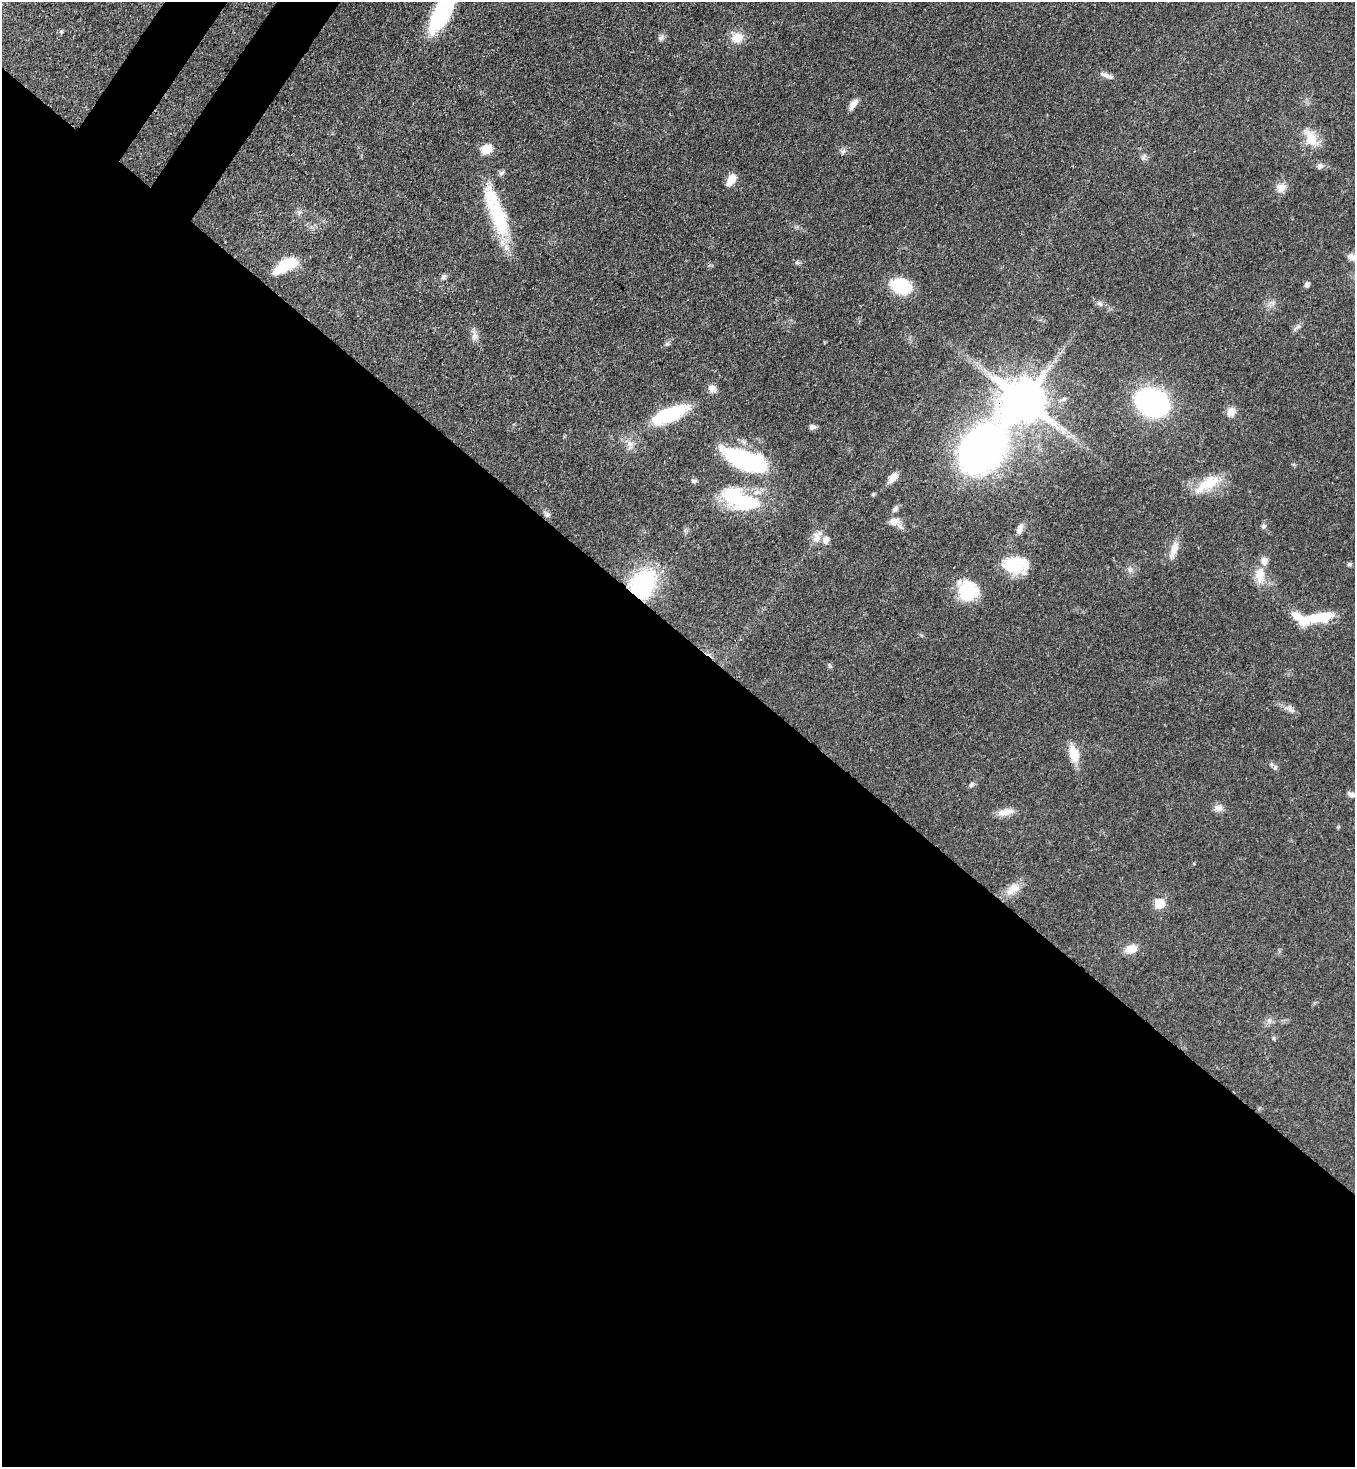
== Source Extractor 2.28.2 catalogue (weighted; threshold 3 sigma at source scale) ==
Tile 14 of 4 x 4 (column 2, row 4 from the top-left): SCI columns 1723-3075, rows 60-1524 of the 6007 x 5984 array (HDU 1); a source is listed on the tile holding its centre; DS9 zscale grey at full resolution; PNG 1357 x 1469 px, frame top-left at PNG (2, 2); no overlay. Shown black and unused: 58% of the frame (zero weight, under 3 of 4 exposures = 7% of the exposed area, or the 3 px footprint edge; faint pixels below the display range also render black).
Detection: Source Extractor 2.28.2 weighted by HDU 2 'WHT'; one run over the whole footprint, this tile lists its part. Background 0.0668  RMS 0.0037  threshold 0.0167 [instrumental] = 3 sigma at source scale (4.5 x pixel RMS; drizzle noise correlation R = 1.50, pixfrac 1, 0.05/0.05 arcsec/px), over >= 5 px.
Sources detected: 67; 1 inside a brighter object's white glare — not listed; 6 inside a brighter listed object's ellipse — not listed separately; the other 60 listed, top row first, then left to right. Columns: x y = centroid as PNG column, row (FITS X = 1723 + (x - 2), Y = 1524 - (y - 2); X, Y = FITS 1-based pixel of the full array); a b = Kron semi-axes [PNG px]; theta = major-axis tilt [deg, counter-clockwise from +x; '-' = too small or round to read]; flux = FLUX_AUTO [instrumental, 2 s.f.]
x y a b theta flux
445 8 41 19 60 30
61 31 6 5 - 0.57
737 37 17 14 11 4.9
661 38 10 6 47 1.1
1107 76 18 6 -22 1.8
853 104 14 6 54 2.6
1311 138 27 12 -59 7
486 149 10 8 30 7.5
843 151 8 5 45 0.9
1320 166 8 7 - 1.3
502 173 8 6 38 0.94
731 180 14 8 65 4.4
1281 188 13 11 -22 2.9
499 218 54 19 -69 24
797 262 7 4 -2 0.68
286 266 28 11 31 12
443 277 7 7 - 0.97
1307 284 7 6 - 1.1
901 286 12 9 -18 39
1100 303 9 6 -47 1.1
1297 327 14 4 34 1.1
474 336 14 7 89 2.1
667 344 6 5 - 0.7
712 389 12 9 -33 2.1
1024 401 11 11 - 1800
1152 402 21 16 -23 100
1231 412 11 10 - 2.8
669 415 42 15 22 24
812 427 8 6 9 1.2
982 449 56 31 55 220
745 461 37 15 -21 51
893 477 14 7 53 3.1
694 481 7 5 -15 0.78
1209 483 29 17 29 11
873 494 4 4 - 0.58
746 503 34 24 -14 24
895 509 10 6 50 1.2
547 515 8 8 - 1
894 521 14 9 12 3.1
1264 526 7 5 22 0.76
1020 528 14 7 71 1.9
817 538 14 9 83 2.8
1174 550 24 8 70 4
1349 564 6 5 - 0.72
1015 565 28 17 0 15
1260 575 24 12 84 5.8
643 584 32 24 59 36
968 591 23 21 41 14
1320 617 30 11 8 12
1290 709 12 6 -49 1.7
1074 754 20 11 -75 6.8
1275 767 6 6 - 0.83
972 784 8 6 46 0.89
1351 794 10 5 -24 1.4
1218 808 12 9 -22 1.9
1006 812 22 8 11 3.7
1013 889 23 11 35 4.9
1159 904 6 6 - 14
1131 949 14 10 11 3.9
1274 1038 6 4 90 0.52
Overlapping masked pixels (flux is a lower limit): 2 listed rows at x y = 982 449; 643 584
Isophote crosses this tile's border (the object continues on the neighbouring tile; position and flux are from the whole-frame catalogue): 1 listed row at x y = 445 8